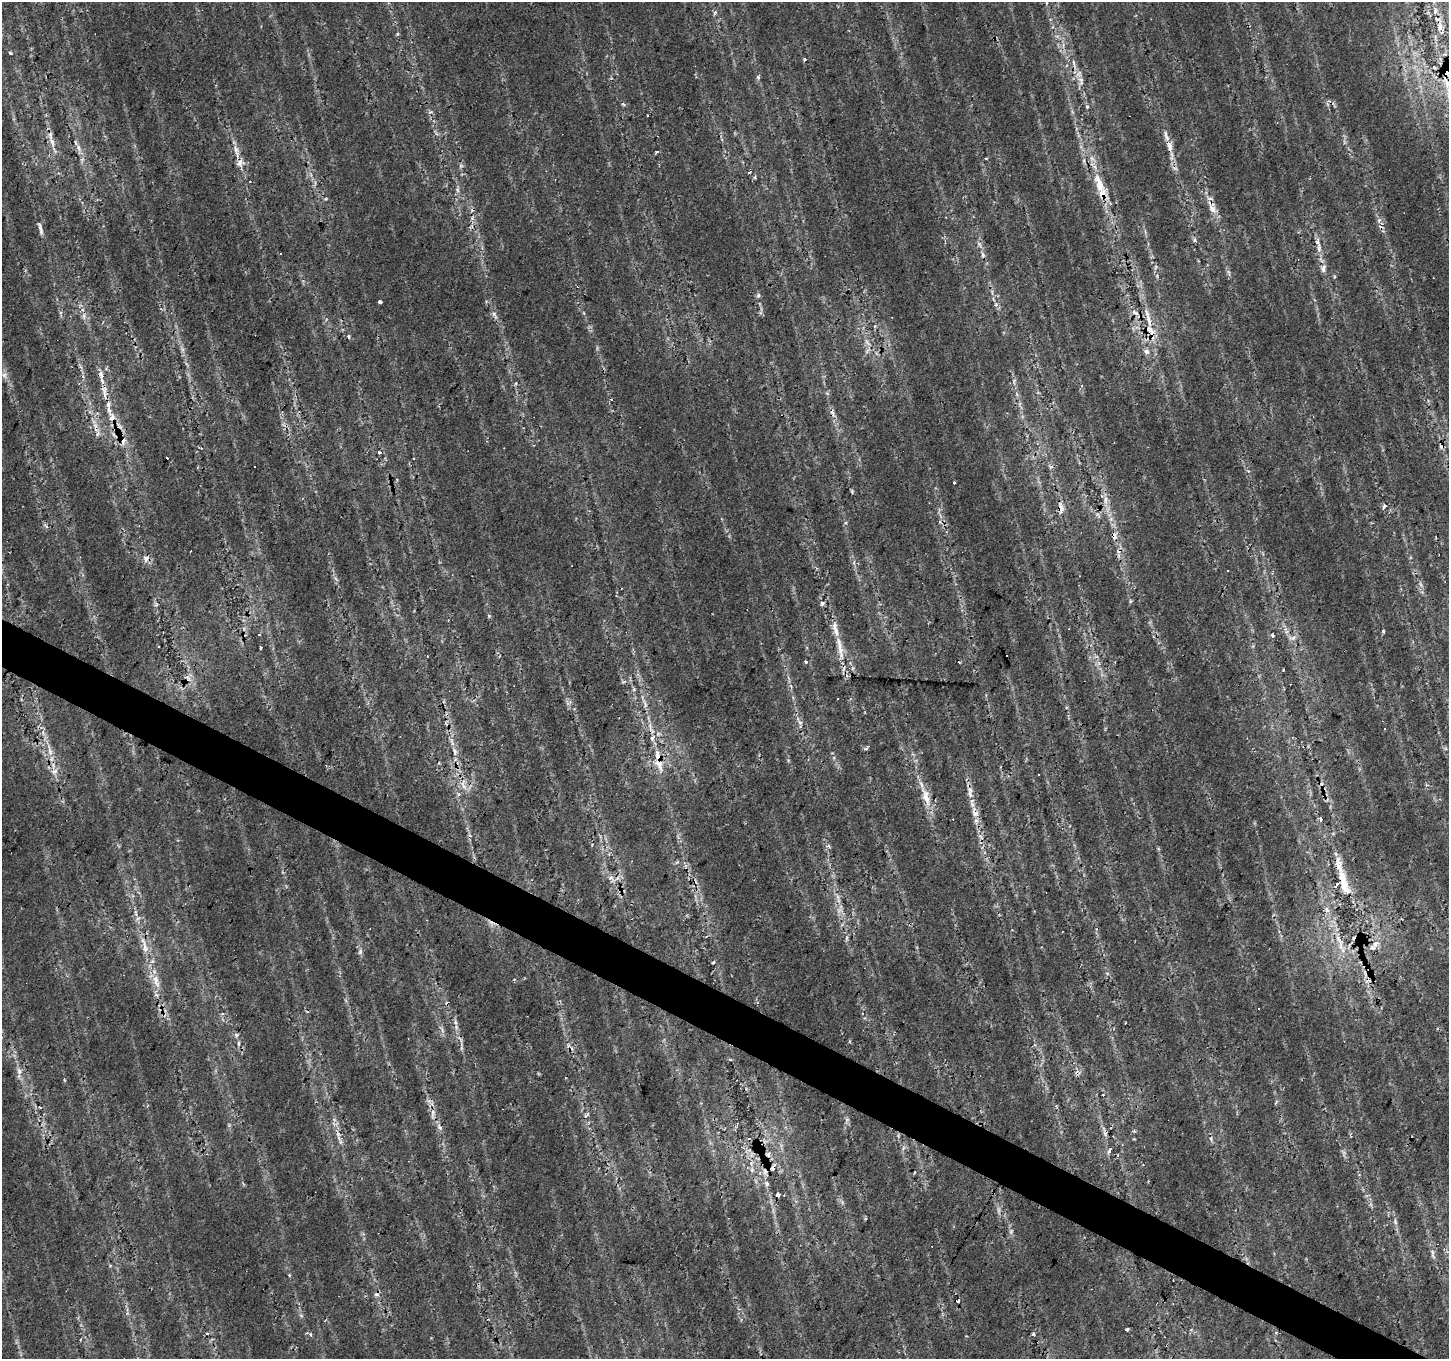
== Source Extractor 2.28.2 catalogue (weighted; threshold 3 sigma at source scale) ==
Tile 6 of 4 x 4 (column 2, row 2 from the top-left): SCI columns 1451-2897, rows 2975-4331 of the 5792 x 5881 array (HDU 1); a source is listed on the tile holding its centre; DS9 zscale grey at full resolution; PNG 1451 x 1361 px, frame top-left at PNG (2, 2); no overlay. Shown black and unused: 3% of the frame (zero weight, under 2 of 3 exposures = <1% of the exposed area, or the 3 px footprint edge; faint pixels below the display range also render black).
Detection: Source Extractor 2.28.2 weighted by HDU 2 'WHT'; one run over the whole footprint, this tile lists its part. Background 0.0153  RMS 0.0065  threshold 0.0292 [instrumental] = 3 sigma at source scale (4.5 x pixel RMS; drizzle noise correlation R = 1.50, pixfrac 1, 0.0396/0.0396 arcsec/px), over >= 5 px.
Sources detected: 147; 1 too faint to see at this stretch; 27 cosmic-ray / hot-pixel residue — not listed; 12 inside a brighter listed object's ellipse — not listed separately; the other 107 listed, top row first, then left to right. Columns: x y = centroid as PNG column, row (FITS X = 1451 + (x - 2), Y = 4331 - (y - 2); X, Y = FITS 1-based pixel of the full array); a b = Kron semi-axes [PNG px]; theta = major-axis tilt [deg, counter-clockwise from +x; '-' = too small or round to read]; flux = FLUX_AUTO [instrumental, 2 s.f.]
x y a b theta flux
1046 3 6 3 72 0.84
1435 10 9 4 82 1.7
1440 26 14 6 89 4.3
10 53 4 3 - 1
805 59 4 3 - 1.4
1074 64 16 3 -73 3
1434 68 5 3 - 0.99
758 78 6 5 - 1
1081 80 8 7 - 2.8
1087 107 5 5 - 0.9
52 142 11 6 -74 3.5
1169 146 12 8 -69 4.7
78 147 7 4 -88 1.8
235 148 7 4 -71 2
656 152 4 3 - 1.2
986 159 3 3 - 1
1084 161 6 4 -73 1.1
240 163 12 8 64 3.6
749 173 3 3 - 7.8
754 178 3 3 - 3.9
1099 184 31 10 -74 16
1210 198 8 4 -8 1.6
326 199 5 3 - 0.67
1212 209 12 9 -41 4.6
1379 220 7 4 45 1.4
40 229 17 4 -74 2.5
1195 240 6 4 -89 1
1318 242 14 6 -74 3.8
983 255 7 5 -74 1.5
1323 268 12 6 77 2.9
380 302 3 3 - 14
1135 313 10 5 -31 2.7
84 316 8 4 89 1.8
1148 320 20 7 -74 7.5
348 336 5 4 - 0.98
1146 352 8 7 - 2.3
101 374 13 5 -79 3.4
4 375 7 6 - 2.3
105 394 9 4 -80 2.7
108 404 8 6 80 2.5
98 434 7 4 69 1.4
123 441 11 7 73 3.5
379 452 3 3 - 3.4
955 482 3 3 - 2.4
1105 500 13 5 90 3.6
1384 506 5 4 - 3.7
1061 509 11 7 -84 4.4
1111 519 6 5 - 1.6
939 522 5 3 - 0.81
1114 536 10 7 84 3.3
146 559 6 5 - 3.8
858 563 5 4 - 0.94
822 603 4 3 - 4.4
835 630 16 7 -75 5.9
1383 631 3 3 - 1.1
258 635 3 2 - 0.96
1272 636 6 4 -71 1
1293 638 8 5 45 2.1
839 646 14 6 -87 5.3
261 647 3 3 - 2.2
806 661 3 3 - 3.2
838 698 2 2 - 0.47
645 704 9 3 85 1.5
652 738 4 4 - 4.5
867 748 3 3 - 3.8
50 751 16 5 -72 4.8
454 751 9 4 -63 2.1
659 763 22 11 -70 9.7
54 771 8 6 21 2.3
1038 774 3 3 - 1.1
463 786 11 4 -61 2.6
970 790 9 7 85 2.8
925 795 18 10 -85 7.3
975 813 10 7 -22 3.2
1321 819 3 3 - 3.1
1342 879 54 9 -76 18
1327 910 7 6 - 2.3
1338 939 12 5 -64 3.8
1375 944 11 7 27 3.4
145 948 19 6 -81 5.3
360 951 8 5 71 1.6
713 962 3 3 - 0.8
156 979 12 8 -86 5.3
1259 1008 2 2 - 0.5
222 1014 5 3 - 1.1
455 1022 6 4 -72 1.4
238 1043 7 3 82 0.98
730 1059 5 3 - 0.66
19 1071 8 6 -87 2.4
64 1080 5 3 - 0.61
1056 1106 4 4 - 0.73
40 1107 3 3 - 1.1
439 1127 10 6 -54 2.4
1105 1132 18 5 -70 3.3
1211 1139 6 3 -72 0.95
340 1142 7 4 -71 1.4
1109 1150 8 4 61 1.8
768 1154 8 7 - 1.9
773 1168 8 4 71 2.8
767 1183 7 6 - 1.8
778 1195 4 3 - 5.7
1395 1222 8 4 -81 1.5
301 1315 6 4 -2 0.94
1127 1330 4 3 - 1.7
207 1334 4 3 - 0.82
309 1334 8 3 -26 1.8
1033 1334 5 4 - 1.1
Overlapping masked pixels (flux is a lower limit): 9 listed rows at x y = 1169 146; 108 404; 123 441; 1061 509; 1114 536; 659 763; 975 813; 1342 879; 773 1168
Unlisted compact peaks at least as high as the median listed source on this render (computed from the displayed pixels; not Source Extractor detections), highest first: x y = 758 295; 489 616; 996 304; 338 1134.